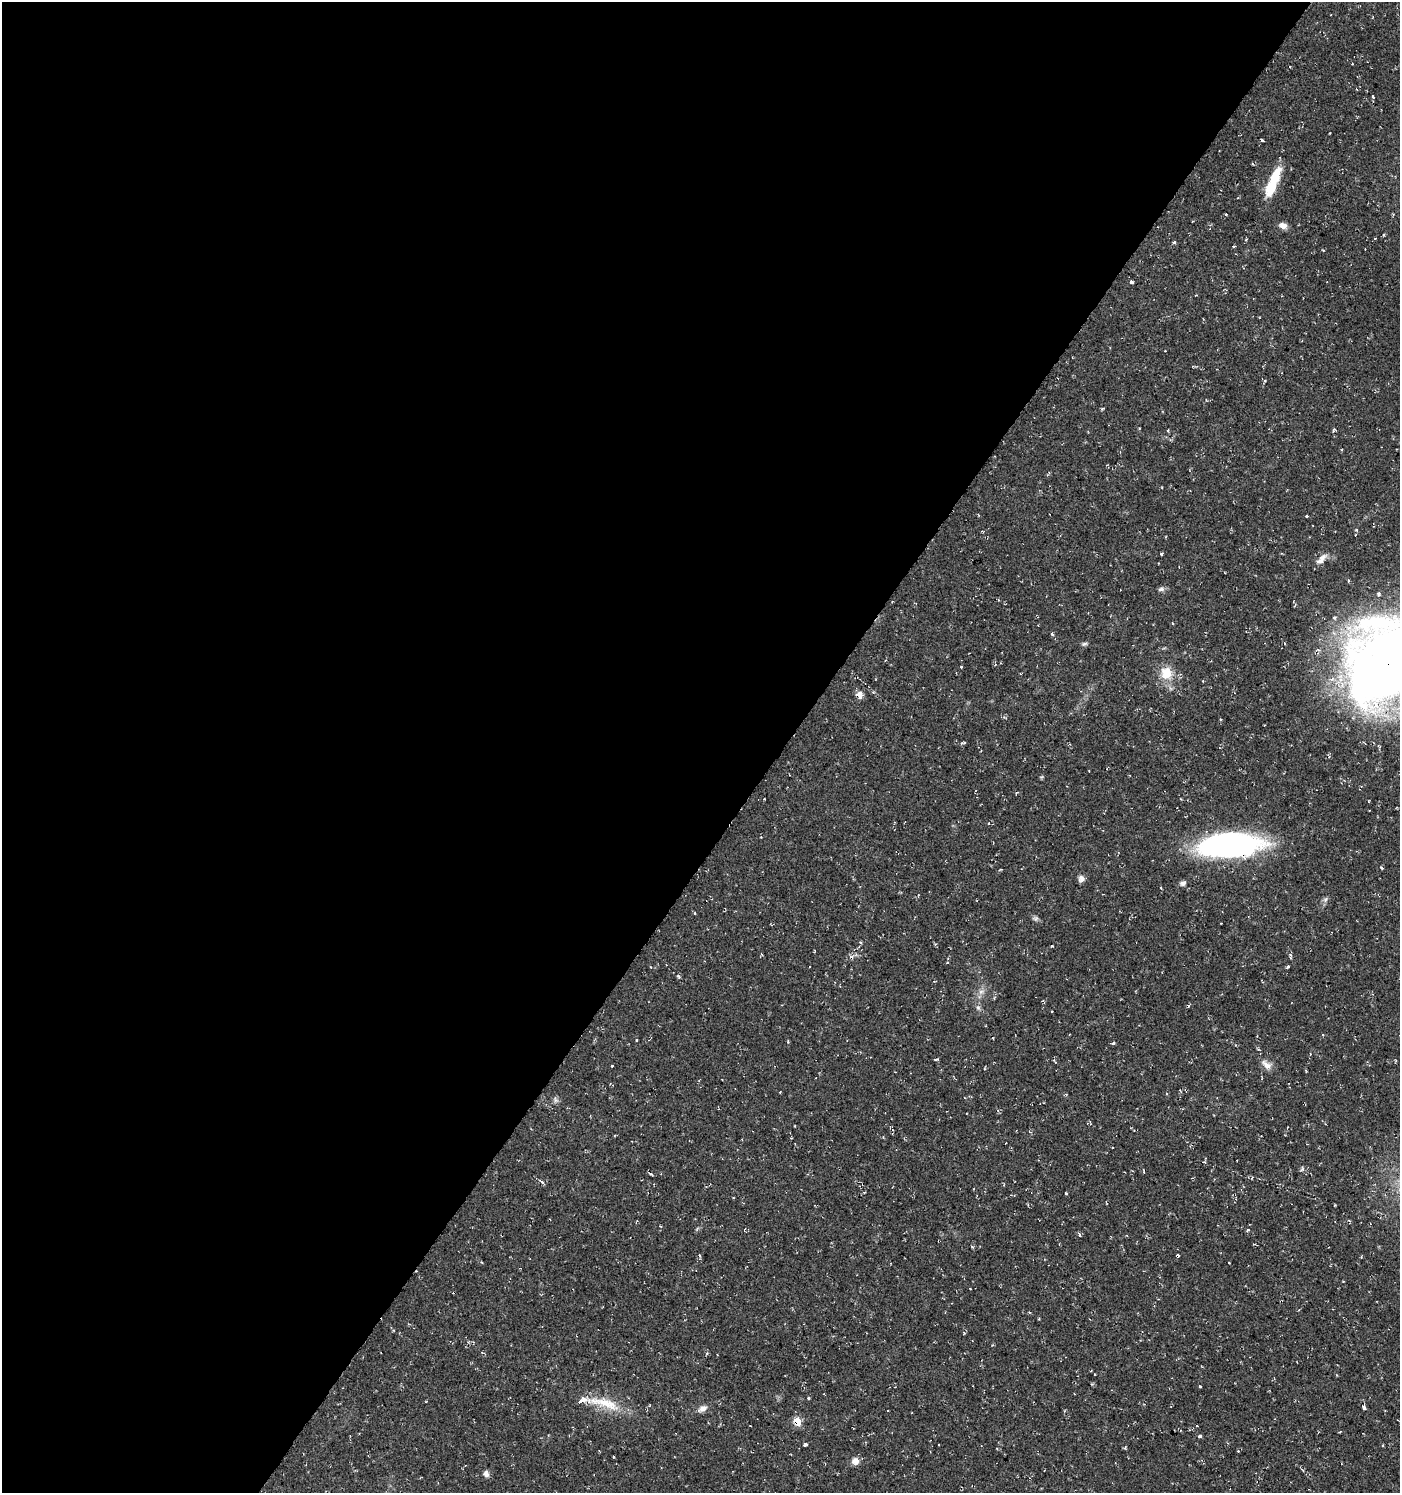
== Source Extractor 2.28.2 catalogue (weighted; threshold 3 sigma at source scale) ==
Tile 5 of 4 x 4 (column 1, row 2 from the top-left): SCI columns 241-1638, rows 2985-4475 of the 6010 x 5973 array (HDU 1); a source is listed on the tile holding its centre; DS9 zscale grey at full resolution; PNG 1402 x 1495 px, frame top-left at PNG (2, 2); no overlay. Shown black and unused: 56% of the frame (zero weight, under 2 of 3 exposures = <1% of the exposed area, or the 3 px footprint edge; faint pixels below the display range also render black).
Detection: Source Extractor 2.28.2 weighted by HDU 2 'WHT'; one run over the whole footprint, this tile lists its part. Background 0.0375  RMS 0.004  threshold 0.018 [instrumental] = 3 sigma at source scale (4.5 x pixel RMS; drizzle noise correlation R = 1.50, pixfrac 1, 0.0396/0.0396 arcsec/px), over >= 5 px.
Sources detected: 88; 2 inside a brighter object's white glare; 7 cosmic-ray / hot-pixel residue — not listed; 2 inside a brighter listed object's ellipse — not listed separately; the other 77 listed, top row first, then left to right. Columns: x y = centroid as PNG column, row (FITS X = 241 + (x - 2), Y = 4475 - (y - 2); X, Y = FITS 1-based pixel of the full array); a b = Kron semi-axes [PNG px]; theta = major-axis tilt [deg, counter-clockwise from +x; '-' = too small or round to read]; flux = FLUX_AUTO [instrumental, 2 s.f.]
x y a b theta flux
1290 67 3 2 - 0.29
1356 89 3 2 - 0.28
1373 97 3 3 - 0.4
1262 140 3 3 - 0.77
1275 177 26 11 67 10
1192 221 3 2 - 0.3
1283 226 10 7 -18 2.1
1174 242 5 4 - 0.45
1323 250 4 2 - 0.32
1132 282 4 3 - 5.8
1306 516 3 3 - 1.2
1161 554 3 3 - 0.69
1321 559 17 7 48 2.8
1161 589 9 5 8 1.1
892 602 3 2 - 0.26
1172 623 4 2 - 0.28
1052 634 5 4 - 0.59
1084 644 8 4 14 0.77
1392 664 87 72 41 460
961 667 3 3 - 0.79
1166 673 15 13 -81 8
860 695 8 7 - 2.6
963 743 7 3 13 0.64
1041 777 6 4 43 0.47
989 823 4 2 - 0.4
761 837 3 3 - 0.23
1231 845 59 25 -1 97
1381 867 3 3 - 1.6
1081 879 9 7 78 1.7
1183 883 8 6 8 1.2
1160 888 3 3 - 1.2
1325 899 8 6 68 1
1035 919 8 6 -15 0.97
935 944 4 3 - 0.46
761 954 5 3 - 0.41
1290 956 9 3 -86 0.68
1288 966 3 3 - 2.1
981 992 9 6 29 1.7
978 1008 8 6 -68 1
1052 1012 3 2 - 0.79
637 1040 3 3 - 1.1
788 1042 5 3 - 0.43
1113 1043 5 3 - 0.52
1310 1053 4 3 - 0.39
935 1059 5 2 - 0.57
1054 1060 5 3 - 0.52
1266 1065 17 9 -40 3
612 1066 3 3 - 0.94
1066 1094 5 2 - 0.31
556 1100 10 5 -49 1.1
795 1126 3 2 - 0.3
650 1174 7 2 -23 0.49
542 1182 5 4 - 0.79
1066 1193 4 3 - 0.42
1349 1220 5 3 - 0.35
1248 1230 3 3 - 1.1
1079 1235 5 3 - 0.6
972 1247 4 3 - 0.47
700 1255 4 3 - 0.67
1177 1256 4 3 - 1.2
1229 1263 3 2 - 0.51
970 1289 3 2 - 0.82
964 1333 5 4 - 0.39
1200 1386 3 3 - 0.5
809 1398 4 3 - 0.53
605 1403 49 13 -14 12
1364 1407 4 3 - 2.1
702 1409 13 7 30 2.2
797 1421 9 6 -61 5.2
750 1426 2 2 - 0.32
1197 1426 3 2 - 0.27
1200 1436 3 3 - 4.6
805 1444 3 3 - 1.1
1238 1451 3 3 - 0.37
614 1456 3 3 - 1.2
855 1461 9 9 - 2.5
486 1474 8 6 -73 1.6
Overlapping masked pixels (flux is a lower limit): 5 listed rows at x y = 1392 664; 860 695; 1231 845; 1177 1256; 797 1421
Isophote crosses this tile's border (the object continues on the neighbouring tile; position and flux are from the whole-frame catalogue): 1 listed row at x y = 1392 664
Unlisted compact peaks at least as high as the median listed source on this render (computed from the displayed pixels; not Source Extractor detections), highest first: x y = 1302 1169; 1356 530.